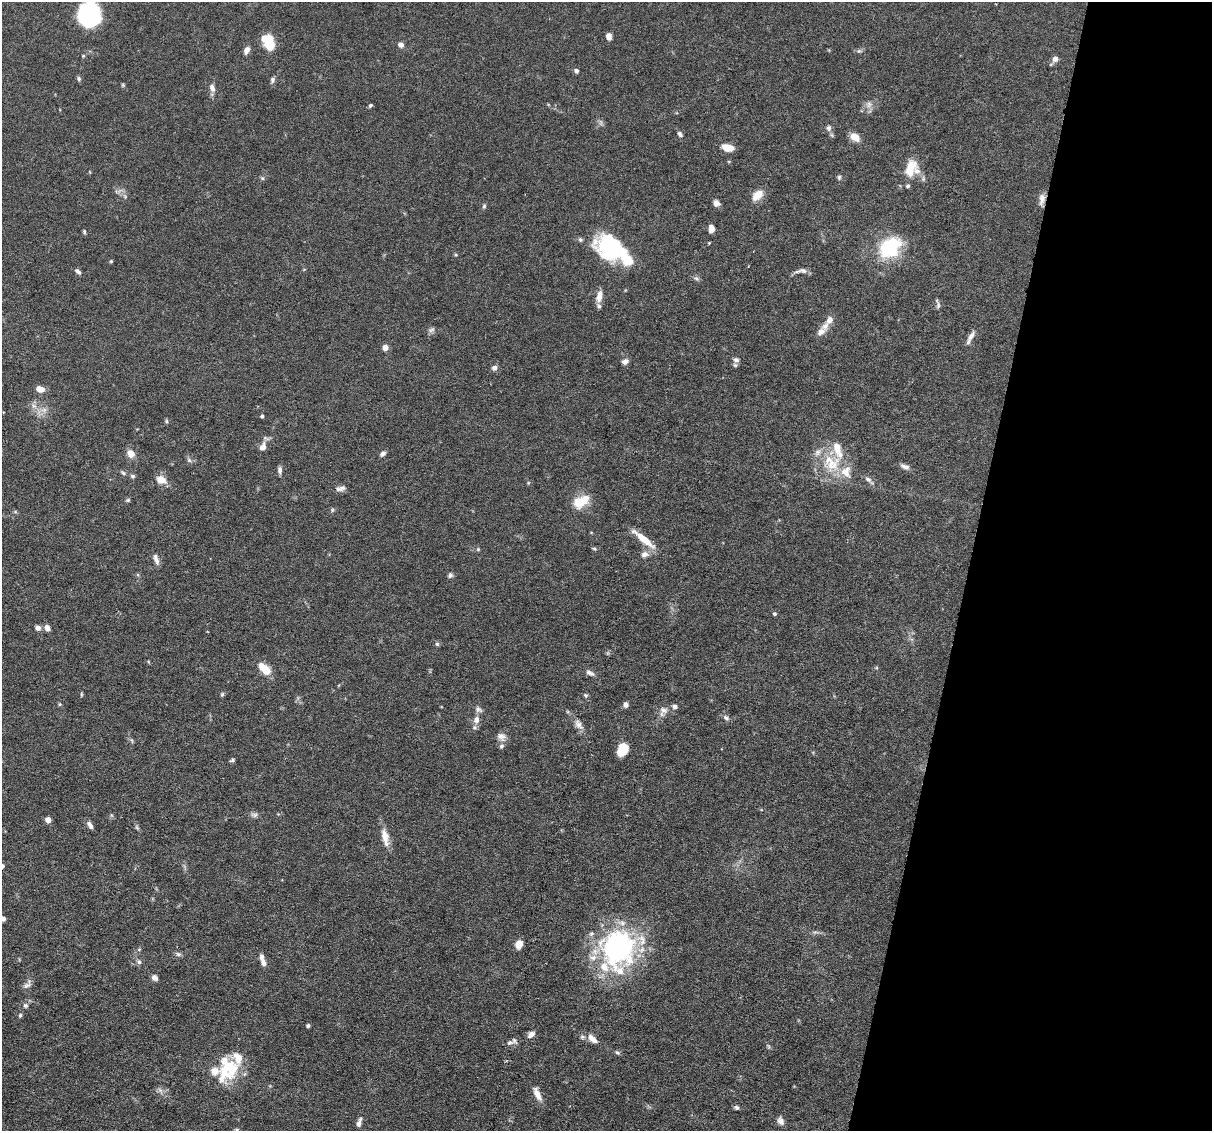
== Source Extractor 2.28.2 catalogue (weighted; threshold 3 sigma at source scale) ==
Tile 8 of 4 x 4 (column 4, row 2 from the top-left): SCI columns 3630-4839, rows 2488-3616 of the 4839 x 4859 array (HDU 1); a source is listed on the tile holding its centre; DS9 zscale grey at full resolution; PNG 1214 x 1133 px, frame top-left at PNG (2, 2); no overlay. Shown black and unused: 20% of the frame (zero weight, under 3 of 6 exposures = <1% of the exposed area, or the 3 px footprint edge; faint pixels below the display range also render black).
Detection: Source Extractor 2.28.2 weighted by HDU 2 'WHT'; one run over the whole footprint, this tile lists its part. Background 0.0627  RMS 0.003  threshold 0.0122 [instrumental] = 3 sigma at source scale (4.09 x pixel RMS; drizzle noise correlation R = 1.36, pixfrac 0.8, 0.05/0.05 arcsec/px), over >= 5 px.
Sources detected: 146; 1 too faint to see at this stretch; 4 inside a brighter object's white glare — not listed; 19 inside a brighter listed object's ellipse — not listed separately; the other 122 listed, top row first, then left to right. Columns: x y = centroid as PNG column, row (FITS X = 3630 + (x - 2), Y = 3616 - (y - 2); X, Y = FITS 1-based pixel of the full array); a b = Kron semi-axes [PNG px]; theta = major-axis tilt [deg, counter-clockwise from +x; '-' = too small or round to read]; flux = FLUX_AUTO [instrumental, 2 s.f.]
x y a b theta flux
88 15 24 19 -66 23
609 36 7 5 -86 1.7
270 44 15 9 -85 8.2
400 44 6 5 - 1.3
247 50 9 6 63 1.5
859 51 6 5 - 0.45
83 56 5 4 - 0.29
1055 59 7 7 - 1.5
576 71 5 5 - 0.75
79 79 7 5 -76 0.51
273 80 8 6 89 0.73
212 88 10 6 -72 1.3
869 104 9 6 76 1.2
370 105 5 3 - 0.44
829 128 7 6 - 0.88
680 134 8 5 -57 0.69
832 135 7 4 -71 0.43
855 137 11 7 -34 3.1
728 148 12 7 -11 3.2
910 168 21 12 69 5.9
839 177 6 5 - 0.5
262 178 6 4 -44 0.4
757 195 16 9 43 3.2
125 196 6 4 -20 0.41
1042 199 16 7 83 1.6
716 203 7 6 - 1.3
484 206 5 5 - 0.44
711 229 8 5 89 1.8
84 232 6 4 -71 0.37
580 240 7 5 -48 0.54
890 248 18 13 37 22
610 249 33 21 -39 23
456 255 5 3 - 0.29
111 261 4 4 - 0.29
78 271 8 4 -39 0.81
803 271 12 7 -19 1.1
697 278 7 6 - 0.65
599 296 16 7 77 2.5
938 305 9 5 76 0.68
825 326 15 9 41 1.8
431 330 10 5 15 0.79
971 336 15 7 55 1.7
385 347 4 4 - 3
736 360 7 6 - 0.88
625 362 7 5 22 1.3
494 368 7 6 - 0.98
40 389 8 6 -18 2.4
34 406 10 6 -48 1.2
44 410 9 6 20 1.3
262 416 4 4 - 0.41
166 421 5 5 - 0.41
263 447 11 8 68 1.9
131 453 10 9 - 2.2
383 453 7 5 38 0.93
189 460 6 6 - 0.66
831 462 27 21 -68 11
905 467 12 6 -17 1.3
280 470 9 6 -88 0.89
123 473 7 4 -53 0.49
132 476 6 5 - 0.54
161 480 13 9 -22 2.9
869 480 14 6 -38 1.2
340 488 14 6 8 1.2
128 500 6 5 - 0.42
581 501 19 11 29 6.1
332 510 5 5 - 0.41
15 512 6 3 19 0.32
644 539 28 8 -39 5.3
478 549 5 5 - 0.32
594 549 6 4 -19 0.38
644 554 11 8 10 1.5
156 559 14 6 -72 1.4
450 575 7 6 - 0.73
774 614 4 4 - 0.51
38 628 6 6 - 1.2
47 628 7 5 -65 1.4
437 644 5 5 - 0.5
265 669 12 6 -43 8
590 673 12 6 -22 1.1
81 694 6 3 82 0.28
222 694 6 4 72 0.44
586 695 6 5 - 0.49
60 704 5 4 - 0.3
626 705 6 5 - 1
675 706 6 5 - 0.91
478 709 10 7 -37 0.96
663 710 12 9 -18 1.7
726 718 9 6 -32 0.89
476 720 11 8 83 1.8
579 725 17 7 -52 1.9
501 737 12 10 -33 1.6
623 749 13 9 57 5.2
232 760 6 4 38 0.47
111 815 6 4 -71 0.37
255 815 8 6 -14 0.82
48 820 4 4 - 2.8
90 825 9 5 -58 1.2
137 827 7 5 -59 0.46
385 836 20 10 -77 3
3 919 7 6 - 1.2
815 932 10 3 10 0.57
519 944 8 7 - 2.9
618 948 44 39 50 52
178 954 7 5 -15 0.66
139 962 7 6 - 0.66
264 963 8 6 -59 1.2
155 978 7 5 -38 1.1
27 985 15 8 51 1.2
25 1005 6 6 - 0.67
20 1015 6 4 63 0.42
308 1026 4 4 - 0.48
531 1034 9 6 42 1.4
593 1039 14 7 -40 2.4
514 1040 10 6 -60 0.72
617 1053 7 5 -34 0.5
227 1069 32 23 72 13
160 1090 9 5 -54 0.84
537 1094 19 7 -64 2.2
736 1107 6 5 - 0.58
781 1121 10 7 -61 1.2
359 1123 10 5 71 1.2
236 1130 6 4 16 0.42
Overlapping masked pixels (flux is a lower limit): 1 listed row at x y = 1042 199
Isophote crosses this tile's border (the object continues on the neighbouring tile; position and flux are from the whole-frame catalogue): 3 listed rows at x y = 88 15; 3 919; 236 1130